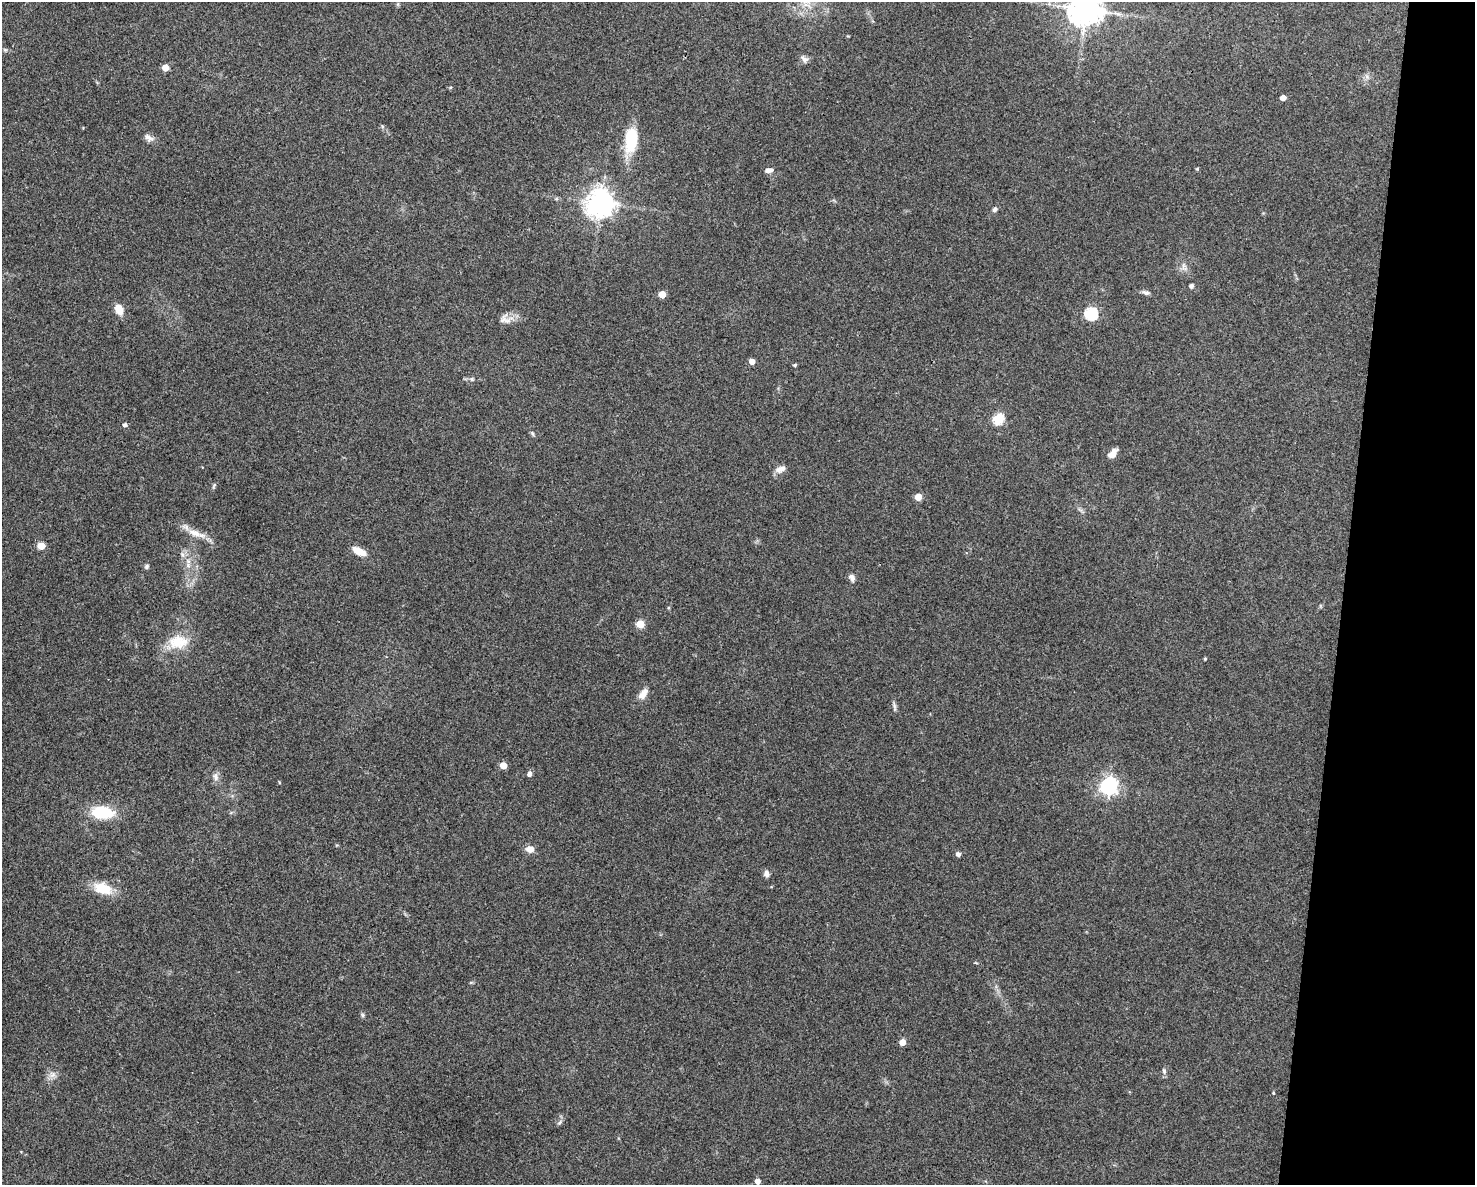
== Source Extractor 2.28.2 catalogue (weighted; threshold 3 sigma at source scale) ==
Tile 6 of 3 x 4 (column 3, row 2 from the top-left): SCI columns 3175-4647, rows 2370-3552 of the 4759 x 4740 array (HDU 1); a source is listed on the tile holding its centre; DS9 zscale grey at full resolution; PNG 1477 x 1187 px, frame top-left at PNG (2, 2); no overlay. Shown black and unused: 9% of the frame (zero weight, under 3 of 4 exposures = <1% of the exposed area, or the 3 px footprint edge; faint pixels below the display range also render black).
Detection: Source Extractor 2.28.2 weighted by HDU 2 'WHT'; one run over the whole footprint, this tile lists its part. Background 0.0622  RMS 0.0051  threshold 0.023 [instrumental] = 3 sigma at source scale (4.5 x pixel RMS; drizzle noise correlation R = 1.50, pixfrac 1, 0.05/0.05 arcsec/px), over >= 5 px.
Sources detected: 57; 1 inside a brighter listed object's ellipse — not listed separately; the other 56 listed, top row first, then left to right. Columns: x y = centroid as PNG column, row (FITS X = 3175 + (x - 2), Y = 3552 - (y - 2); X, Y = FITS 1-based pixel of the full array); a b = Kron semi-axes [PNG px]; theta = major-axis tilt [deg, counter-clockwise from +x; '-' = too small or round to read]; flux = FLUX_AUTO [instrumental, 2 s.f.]
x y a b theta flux
1086 9 10 10 - 820
804 59 10 7 -30 2
165 68 5 4 - 8.6
1283 98 4 4 - 4
382 126 6 3 -73 0.64
149 138 14 8 -39 2.6
631 140 26 13 87 21
1197 169 4 4 - 0.7
768 170 8 5 7 2.3
556 199 6 4 17 0.64
601 203 9 8 - 560
995 209 7 6 - 1.3
1183 266 7 4 72 1.3
1191 286 4 4 - 1.7
1146 293 11 5 -17 1.5
662 294 5 5 - 9.4
119 309 10 7 -60 7.6
1091 313 6 6 - 58
503 320 14 7 60 2.7
752 361 4 4 - 4.7
795 365 4 3 - 0.68
472 379 6 5 - 0.96
998 419 6 5 - 37
125 425 5 5 - 1.3
532 433 7 4 -60 0.81
1113 454 11 7 47 4
780 469 14 7 17 3
214 485 8 4 59 0.79
918 497 5 5 - 9
196 533 30 8 -19 6.4
41 546 5 5 - 10
359 551 16 8 -28 5.9
183 555 7 4 -71 1.1
147 566 6 5 - 1
852 577 9 6 -65 2.1
640 624 5 5 - 15
178 642 28 18 4 13
1205 659 4 3 - 0.55
642 695 11 9 28 3.2
894 707 13 4 -85 1.3
503 765 5 4 - 8.5
530 774 5 5 - 1.9
216 777 11 7 -80 2.3
1109 786 8 6 61 190
102 812 19 11 -2 26
530 849 9 7 -3 4
958 854 5 5 - 1.8
766 874 8 7 - 2
103 888 23 13 -19 11
363 1015 6 5 - 0.81
902 1042 5 5 - 4.8
1164 1071 8 5 -80 1.3
53 1075 10 6 27 2.3
1273 1093 5 3 - 0.42
559 1123 8 4 58 1
758 1181 5 4 - 3.5
Isophote crosses this tile's border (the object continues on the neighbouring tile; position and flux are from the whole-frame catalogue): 1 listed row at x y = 1086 9